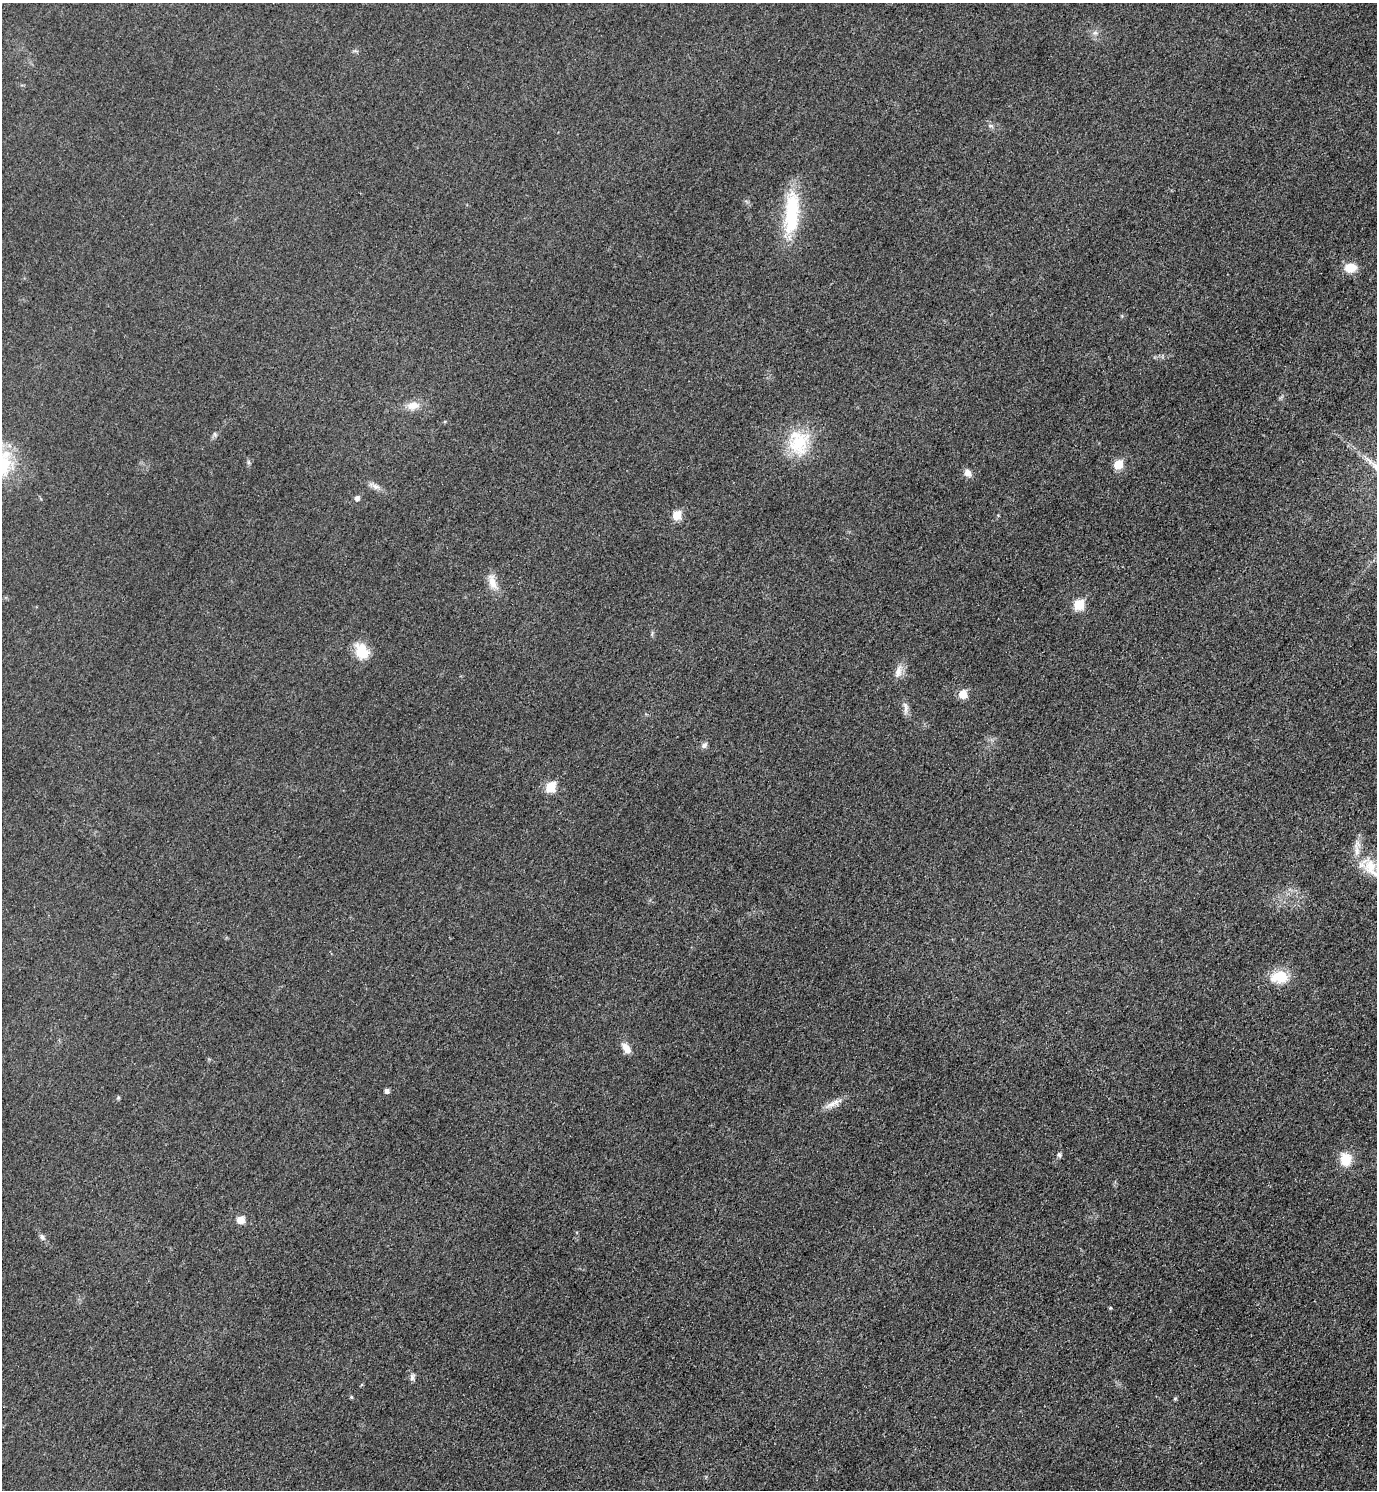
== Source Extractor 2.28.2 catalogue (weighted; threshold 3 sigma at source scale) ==
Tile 6 of 4 x 4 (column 2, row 2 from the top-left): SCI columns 1547-2921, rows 2999-4486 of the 5989 x 5986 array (HDU 1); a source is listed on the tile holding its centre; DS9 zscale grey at full resolution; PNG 1379 x 1492 px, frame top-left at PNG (2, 3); no overlay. Shown black and unused: <1% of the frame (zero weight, under 3 of 5 exposures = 2% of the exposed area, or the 3 px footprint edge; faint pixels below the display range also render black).
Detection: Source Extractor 2.28.2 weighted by HDU 2 'WHT'; one run over the whole footprint, this tile lists its part. Background 0.0302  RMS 0.0055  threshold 0.0246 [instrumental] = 3 sigma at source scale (4.5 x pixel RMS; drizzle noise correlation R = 1.50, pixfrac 1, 0.05/0.05 arcsec/px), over >= 5 px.
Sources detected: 37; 2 inside a brighter listed object's ellipse — not listed separately; the other 35 listed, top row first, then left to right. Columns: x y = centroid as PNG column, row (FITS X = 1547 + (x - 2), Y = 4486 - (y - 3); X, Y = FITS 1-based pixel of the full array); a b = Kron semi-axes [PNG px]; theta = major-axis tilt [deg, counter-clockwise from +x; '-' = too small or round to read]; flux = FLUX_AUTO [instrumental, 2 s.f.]
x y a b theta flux
1095 33 6 6 - 1.5
990 126 8 4 -8 1.1
791 212 60 18 83 34
1350 268 12 9 6 9.6
413 405 17 10 5 5.9
215 434 7 4 -89 1
799 443 35 27 -87 26
248 462 6 4 -72 0.91
1118 464 6 5 - 17
968 473 10 8 -61 3.2
376 487 11 7 -23 2.6
357 498 5 5 - 2
677 515 6 5 - 18
492 582 19 10 -75 6.6
1079 604 6 6 - 26
362 651 20 15 -65 12
898 672 18 9 73 4.5
963 694 6 6 - 13
906 707 17 6 -82 2.8
704 745 8 6 41 1.9
550 787 6 6 - 25
1371 868 34 17 -62 16
1279 977 21 14 4 15
626 1048 14 8 -55 4.7
387 1091 5 4 - 2.1
118 1097 5 4 - 0.85
832 1104 26 7 25 4.8
1059 1155 5 5 - 1.4
1346 1160 14 12 -86 11
240 1220 7 6 - 5.4
42 1237 9 5 -75 1.5
1110 1308 5 4 - 0.52
412 1377 9 6 88 1.7
351 1397 4 4 - 0.61
1175 1399 5 4 - 0.67
Isophote crosses this tile's border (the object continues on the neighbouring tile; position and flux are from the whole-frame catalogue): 1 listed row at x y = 1371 868